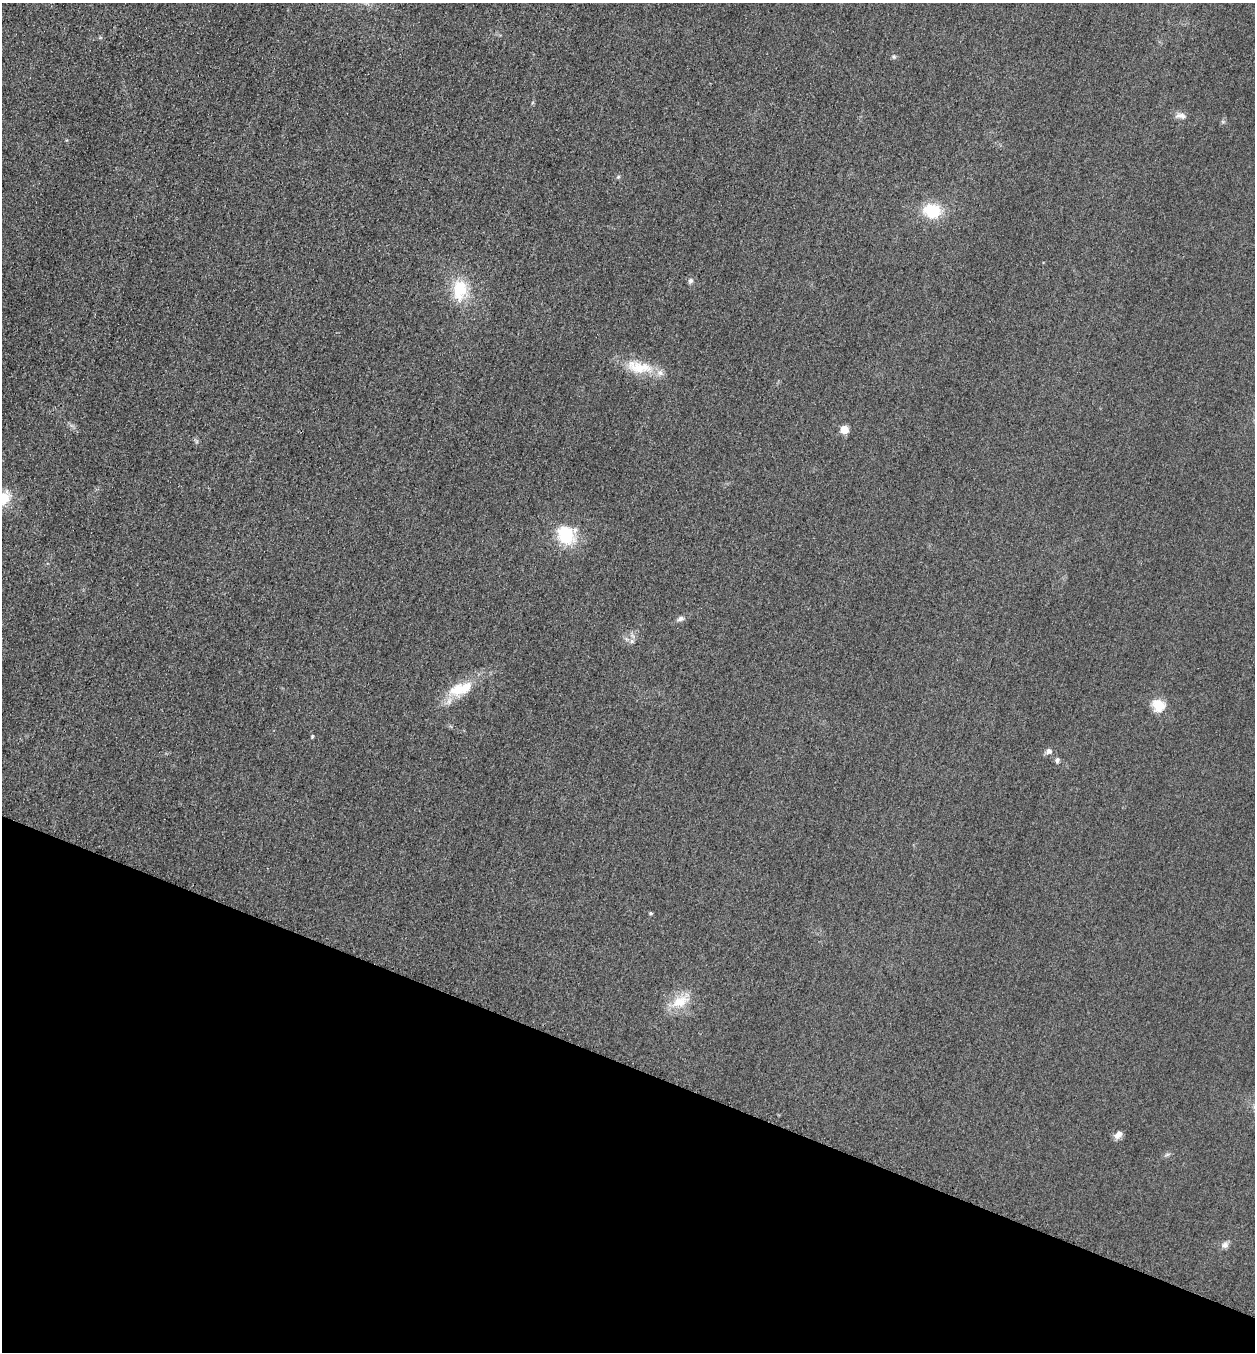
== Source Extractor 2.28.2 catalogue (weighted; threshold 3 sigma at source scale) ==
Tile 15 of 4 x 4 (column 3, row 4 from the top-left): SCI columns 2668-3920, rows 24-1373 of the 5463 x 5449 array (HDU 1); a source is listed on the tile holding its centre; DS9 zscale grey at full resolution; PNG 1257 x 1354 px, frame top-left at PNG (2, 3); no overlay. Shown black and unused: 21% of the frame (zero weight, under 3 of 4 exposures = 3% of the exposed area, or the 3 px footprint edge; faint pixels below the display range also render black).
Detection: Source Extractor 2.28.2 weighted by HDU 2 'WHT'; one run over the whole footprint, this tile lists its part. Background 0.0773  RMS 0.017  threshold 0.0764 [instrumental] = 3 sigma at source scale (4.5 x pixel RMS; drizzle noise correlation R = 1.50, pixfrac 1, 0.05/0.05 arcsec/px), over >= 5 px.
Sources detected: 21; all 21 listed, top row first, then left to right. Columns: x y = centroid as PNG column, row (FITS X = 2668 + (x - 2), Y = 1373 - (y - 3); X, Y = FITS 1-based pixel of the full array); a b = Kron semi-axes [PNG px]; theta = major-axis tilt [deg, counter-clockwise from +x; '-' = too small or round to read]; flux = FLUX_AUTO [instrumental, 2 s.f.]
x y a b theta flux
894 57 6 5 - 2.7
1181 116 15 7 -6 8.8
618 177 6 4 19 2.1
932 211 17 14 -18 61
690 281 7 6 - 4.3
460 290 31 19 85 59
639 367 39 16 -10 50
844 429 5 5 - 41
3 498 9 7 53 58
566 535 24 19 -60 66
680 618 9 6 32 5.1
632 641 7 5 -48 4.1
461 689 36 15 17 52
1159 705 16 15 - 28
312 736 6 3 -74 1.8
1049 751 8 7 - 6.2
1057 760 7 6 - 3.9
651 913 4 4 - 2.4
680 1002 26 13 21 36
1118 1135 12 7 44 8.2
1225 1245 9 8 - 6.4
Isophote crosses this tile's border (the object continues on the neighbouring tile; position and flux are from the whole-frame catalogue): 1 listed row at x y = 3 498